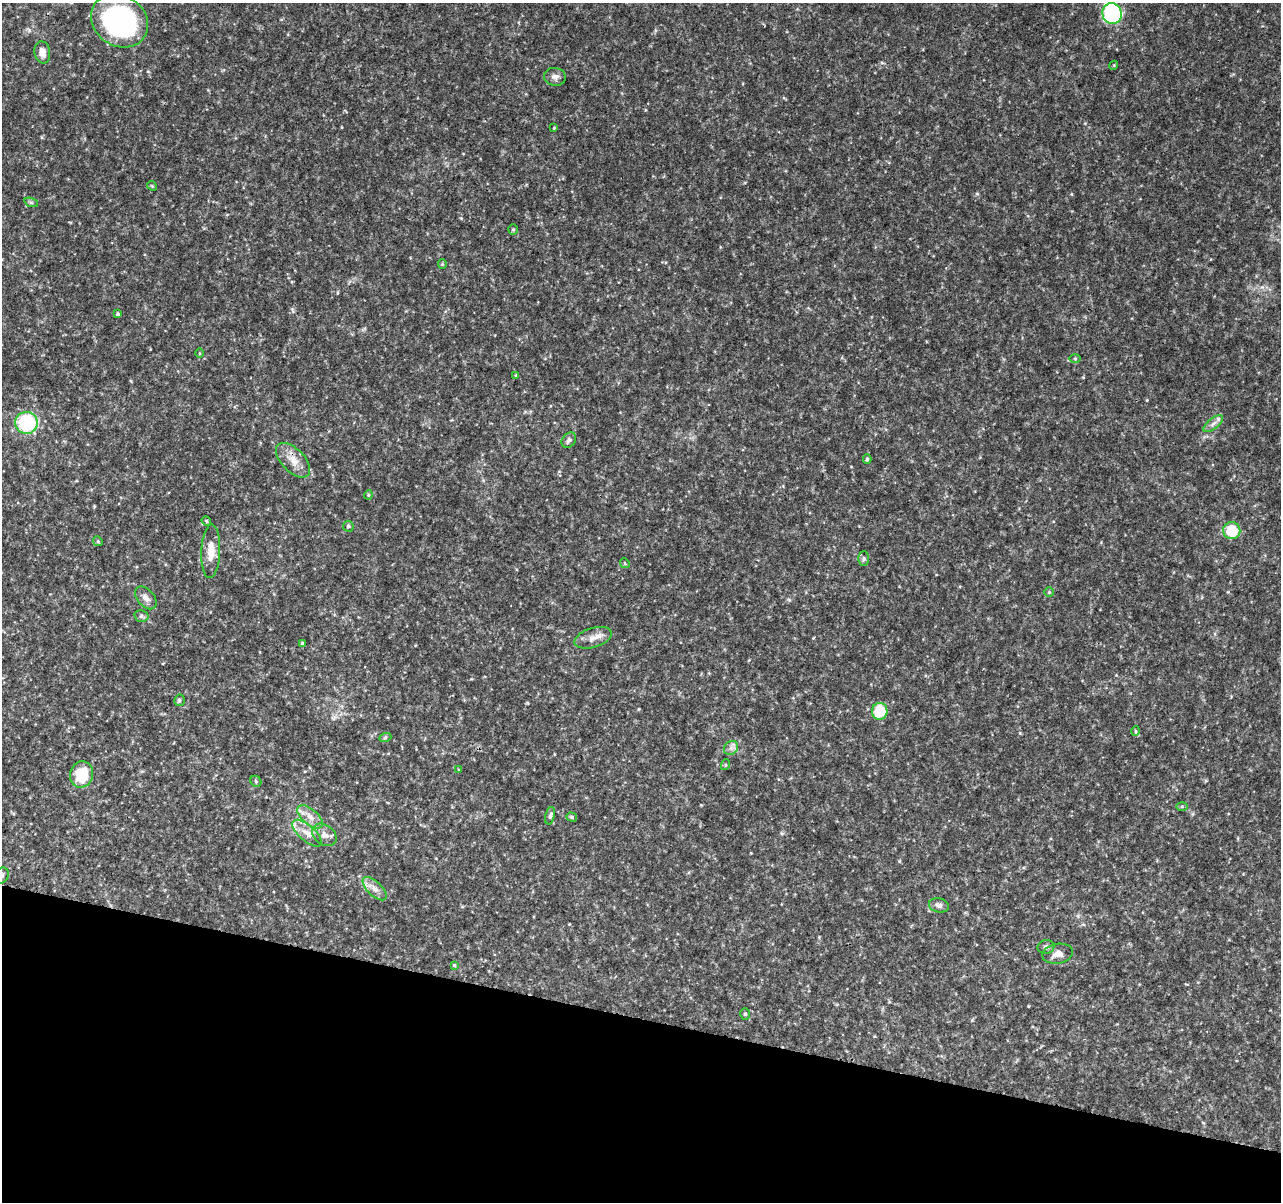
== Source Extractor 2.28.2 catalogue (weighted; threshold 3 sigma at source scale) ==
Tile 15 of 4 x 4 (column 3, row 4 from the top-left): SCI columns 2565-3843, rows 233-1432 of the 5138 x 5323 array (HDU 1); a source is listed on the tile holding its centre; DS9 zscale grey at full resolution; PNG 1283 x 1204 px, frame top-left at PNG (2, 3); each listed source drawn as its Kron ellipse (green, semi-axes under 4 px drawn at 4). Shown black and unused: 15% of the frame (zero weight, under 3 of 4 exposures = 1% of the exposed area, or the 3 px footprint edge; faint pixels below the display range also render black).
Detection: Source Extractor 2.28.2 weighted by HDU 2 'WHT'; one run over the whole footprint, this tile lists its part. Background 0.0536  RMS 0.0045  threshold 0.0204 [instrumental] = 3 sigma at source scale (4.5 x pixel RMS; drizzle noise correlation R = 1.50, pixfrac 1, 0.0396/0.0396 arcsec/px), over >= 5 px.
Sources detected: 55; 1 inside a brighter listed object's ellipse — not listed separately; the other 54 listed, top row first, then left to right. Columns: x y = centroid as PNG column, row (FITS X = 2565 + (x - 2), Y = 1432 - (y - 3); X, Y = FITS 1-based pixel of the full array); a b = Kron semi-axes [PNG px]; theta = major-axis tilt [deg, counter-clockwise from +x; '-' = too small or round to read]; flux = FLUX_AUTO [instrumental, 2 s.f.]
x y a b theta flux
1112 13 10 9 - 62
119 21 30 25 -34 94
42 52 11 8 -81 3.9
1114 65 4 3 - 0.43
555 77 11 9 -8 2.2
554 128 4 3 - 0.35
152 186 5 4 - 0.49
31 202 7 4 -19 0.77
513 229 5 4 - 0.61
442 264 4 4 - 0.48
118 314 3 3 - 0.84
200 353 4 3 - 0.44
1075 358 6 4 -1 0.54
516 375 4 4 - 0.55
26 423 11 11 - 36
1213 424 12 5 39 1.9
569 440 8 6 49 1.5
867 459 4 4 - 0.74
293 460 21 11 -46 6.1
368 495 4 4 - 0.54
206 521 5 4 - 0.62
348 526 5 5 - 1.1
1232 531 8 8 - 16
98 541 5 4 - 0.62
211 551 27 9 88 6.8
864 558 7 5 90 0.96
625 563 5 4 - 0.61
1049 592 5 5 - 0.59
146 598 13 8 -49 2.7
141 616 7 5 -15 1.1
593 638 19 9 17 4.3
302 643 4 4 - 0.52
179 700 6 5 - 1.2
880 711 8 7 - 17
1136 731 5 3 - 0.45
385 738 6 4 20 0.63
731 748 8 6 45 1.6
725 765 5 3 - 0.48
459 770 4 4 - 0.43
82 774 13 11 75 15
256 781 6 5 - 0.65
1182 806 6 4 0 0.57
550 816 9 4 77 1.2
310 817 15 7 -40 4.1
572 817 5 4 - 0.89
307 833 18 8 -41 4.4
324 835 13 10 -38 3.2
2 875 8 6 59 1.5
375 889 15 7 -43 3.2
939 905 10 7 -13 1.9
1046 947 8 7 - 1.5
1058 954 15 10 11 3.9
454 965 4 4 - 0.59
745 1014 6 5 - 0.79
Isophote crosses this tile's border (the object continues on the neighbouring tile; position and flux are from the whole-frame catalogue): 2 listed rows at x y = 1112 13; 2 875
Unlisted compact peaks at least as high as the median listed source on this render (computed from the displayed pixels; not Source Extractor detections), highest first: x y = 1020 733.